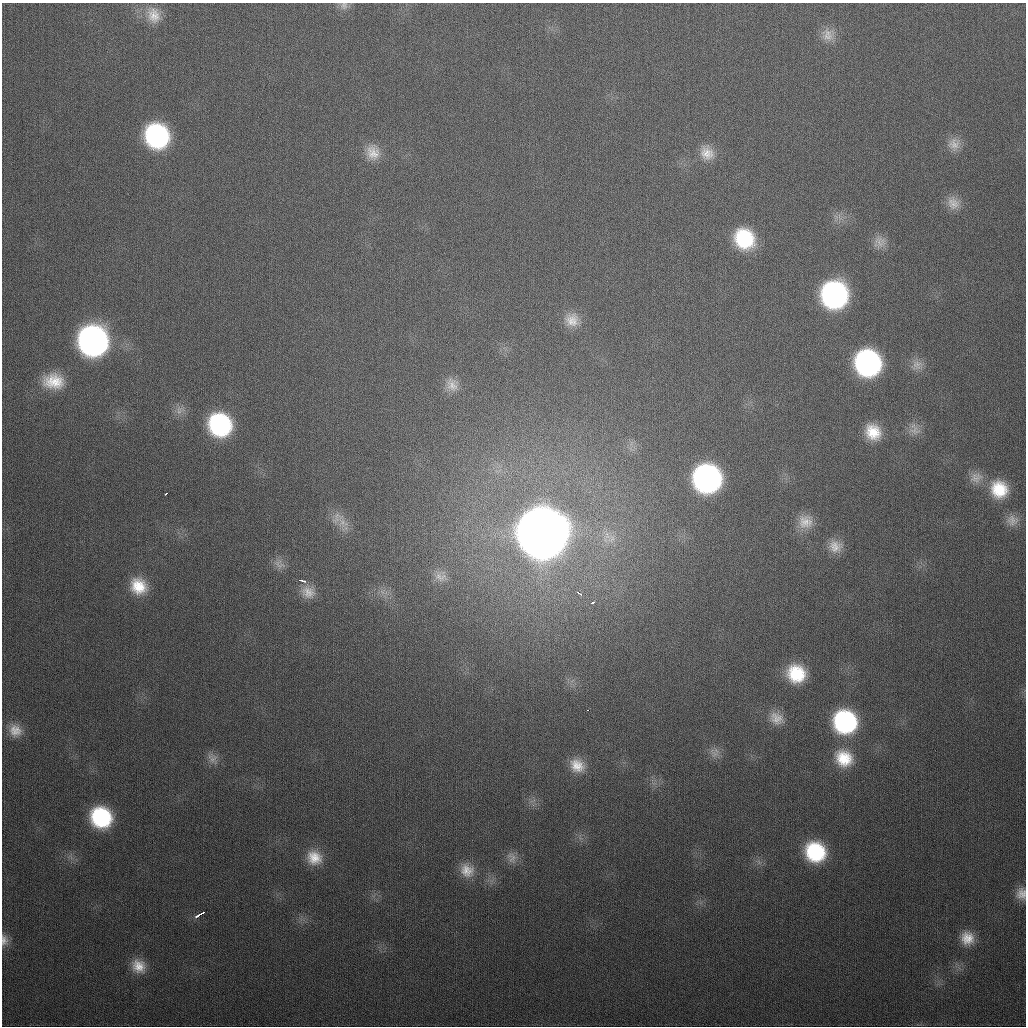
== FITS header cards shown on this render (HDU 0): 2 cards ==
NAXIS1  =                 1024
NAXIS2  =                 1024

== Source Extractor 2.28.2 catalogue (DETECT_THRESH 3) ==
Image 1024 x 1024 px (HDU 0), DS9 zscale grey, 1 PNG px = 1 image px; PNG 1028 x 1028 px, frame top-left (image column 1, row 1024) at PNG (2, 3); no overlay
Background 337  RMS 13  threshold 38.4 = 3 sigma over >= 5 px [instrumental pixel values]
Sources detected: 59; all 59 listed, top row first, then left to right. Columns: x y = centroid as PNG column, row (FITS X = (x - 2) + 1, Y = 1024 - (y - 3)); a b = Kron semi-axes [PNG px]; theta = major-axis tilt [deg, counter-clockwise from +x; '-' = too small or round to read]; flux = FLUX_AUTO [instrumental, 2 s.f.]
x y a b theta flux
344 5 11 11 - 5.1e+03
154 15 23 17 -69 1.7e+04
828 35 18 16 -73 1.2e+04
157 136 21 19 -62 1.5e+05
954 144 18 16 82 1.2e+04
373 152 20 17 -74 1.6e+04
707 153 19 16 -50 1.4e+04
953 203 19 15 -54 1.2e+04
744 239 21 19 -51 6.1e+04
880 242 17 14 -37 9.1e+03
834 295 20 19 - 2.4e+05
572 320 19 18 - 1.5e+04
93 341 21 20 - 4.3e+05
868 363 20 19 - 2.3e+05
917 365 15 14 - 9.1e+03
53 381 25 18 -4 2.7e+04
452 384 20 17 -64 1.3e+04
179 410 13 8 89 6.3e+03
220 425 20 18 -47 1.2e+05
915 431 16 14 -30 9.4e+03
873 432 19 17 -52 2.5e+04
707 478 20 19 - 3.1e+05
976 478 18 15 21 1.0e+04
999 489 21 19 -61 3.4e+04
166 494 3 3 - 2.4e+03
337 518 19 13 42 1.1e+04
1012 520 17 15 -5 9.6e+03
805 522 20 19 - 1.6e+04
343 523 19 13 -31 1.2e+04
542 533 23 22 - 6.5e+06
611 538 14 9 63 8.2e+03
835 546 19 17 -18 1.4e+04
279 564 16 12 -37 7.0e+03
440 577 21 12 -12 1.0e+04
302 581 8 3 -15 4.7e+03
138 586 20 18 -38 2.7e+04
308 592 18 15 -33 1.2e+04
382 592 9 4 -53 3.2e+03
579 593 7 3 -36 3.2e+03
592 602 4 3 - 3.9e+03
796 674 19 18 - 4.3e+04
588 710 3 2 - 2.6e+03
776 718 20 15 -37 1.3e+04
845 722 20 19 - 1.4e+05
15 730 17 15 -49 1.3e+04
714 754 17 11 -53 6.9e+03
212 758 15 12 -39 7.1e+03
844 758 21 19 -40 3.0e+04
577 765 21 17 -36 1.9e+04
101 817 18 16 -43 8.5e+04
815 852 19 18 - 7.1e+04
512 857 16 12 -77 7.1e+03
314 858 19 17 -28 2.0e+04
467 870 19 17 -44 1.6e+04
1021 894 14 12 90 9.0e+03
200 914 9 3 29 8.3e+03
967 938 17 16 - 1.6e+04
4 940 16 10 -84 7.3e+03
138 966 18 15 -41 1.6e+04
At the frame edge (FLAGS 8, measured only in part): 3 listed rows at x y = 344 5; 1021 894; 4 940